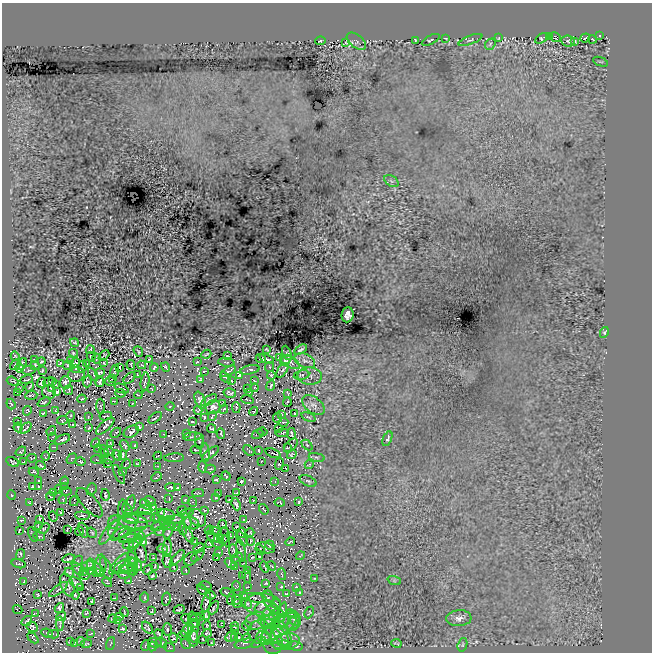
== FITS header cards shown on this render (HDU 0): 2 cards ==
NAXIS1  =                  650
NAXIS2  =                  650

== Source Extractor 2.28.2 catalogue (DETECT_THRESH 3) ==
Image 650 x 650 px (HDU 0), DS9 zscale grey, 1 PNG px = 1 image px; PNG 654 x 654 px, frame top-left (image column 1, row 650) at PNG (2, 3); each listed source drawn as its Kron ellipse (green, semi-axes under 4 px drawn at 4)
Background 226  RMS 6.3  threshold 18.9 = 3 sigma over >= 5 px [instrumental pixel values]
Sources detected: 646; of the 646, the 500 brightest by FLUX_AUTO listed and drawn (146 fainter detections omitted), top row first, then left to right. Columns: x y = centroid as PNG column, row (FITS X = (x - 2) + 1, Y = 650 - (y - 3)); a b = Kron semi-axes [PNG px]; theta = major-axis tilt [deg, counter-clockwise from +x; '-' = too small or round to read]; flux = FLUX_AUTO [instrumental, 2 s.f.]
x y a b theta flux
599 36 3 2 - 390
549 37 3 2 - 430
555 37 6 4 -29 540
446 38 3 2 - 410
499 38 3 2 - 340
542 38 7 4 30 690
585 38 5 2 - 490
592 39 4 2 - 400
415 40 3 2 - 320
431 40 10 4 27 820
470 40 12 4 20 940
320 41 5 2 - 440
356 41 11 6 -39 1200
568 41 7 5 -7 630
575 41 4 3 - 640
346 42 2 2 - 360
490 44 6 4 51 600
600 62 8 2 -21 380
391 181 8 5 -34 1000
347 315 7 6 - 1900
604 332 5 4 - 700
74 342 4 2 - 360
267 349 4 2 - 370
90 350 4 2 - 420
301 350 7 2 33 750
138 351 5 3 - 500
73 353 4 3 - 700
287 353 7 2 -65 340
206 354 5 2 - 530
104 355 6 2 44 380
15 356 5 3 - 430
227 356 4 2 - 330
91 357 5 2 - 410
280 358 3 2 - 350
97 359 5 2 - 390
149 359 3 2 - 400
261 359 5 3 - 590
267 359 8 3 -27 890
35 360 3 2 - 320
286 360 6 4 44 1200
41 361 4 3 - 670
70 361 3 3 - 570
305 361 11 6 -24 1600
197 362 3 2 - 340
226 362 8 3 -8 450
290 362 11 5 -30 1100
60 363 4 3 - 410
75 363 5 3 - 750
86 363 3 2 - 470
104 363 3 2 - 370
15 364 6 2 44 370
22 364 6 3 54 760
35 365 5 4 - 720
131 365 5 2 - 350
142 365 4 3 - 340
67 366 4 3 - 430
82 367 6 2 78 490
119 367 4 2 - 340
154 367 4 3 - 610
166 367 5 2 - 430
270 367 5 4 - 470
19 368 4 4 - 630
76 368 4 3 - 380
29 370 7 4 10 560
250 370 10 3 12 780
282 370 8 4 54 900
42 371 4 2 - 430
114 371 6 3 72 740
204 371 4 2 - 390
228 371 8 3 31 810
100 373 5 3 - 820
76 374 8 7 - 820
93 374 7 2 -60 360
137 375 3 2 - 460
239 375 4 3 - 570
271 375 4 3 - 750
302 375 8 4 9 580
310 376 12 9 -2 1700
112 378 3 2 - 420
130 378 7 2 41 410
226 378 6 2 -39 580
200 379 3 2 - 370
26 380 6 3 18 580
13 381 6 2 -19 480
53 381 4 3 - 470
87 381 6 4 71 710
110 381 5 3 - 450
232 381 3 2 - 320
254 381 2 2 - 330
49 382 6 3 26 340
100 382 5 3 - 560
145 382 9 2 82 960
41 383 5 3 - 690
65 383 6 5 - 1200
56 384 3 3 - 470
271 386 5 3 - 550
30 387 5 2 - 420
19 388 4 2 - 360
51 388 4 2 - 420
247 388 3 3 - 400
255 388 4 3 - 390
122 389 7 2 -23 710
152 389 3 2 - 330
69 390 5 2 - 530
17 392 4 3 - 390
49 392 7 6 - 430
57 392 4 3 - 800
249 392 3 2 - 340
120 393 5 2 - 450
230 393 6 4 -16 870
288 393 4 2 - 420
31 395 6 2 4 510
138 395 4 2 - 400
82 399 4 3 - 480
200 400 9 5 -68 1400
209 400 9 3 32 1000
247 400 6 2 -18 380
114 401 4 3 - 430
44 402 7 3 24 650
287 402 4 2 - 510
11 404 5 4 - 610
132 404 4 2 - 420
223 404 3 2 - 400
313 405 13 7 -38 2000
100 406 7 3 -88 500
170 406 4 3 - 330
213 407 7 6 - 1500
236 407 5 4 - 540
224 409 4 2 - 520
198 410 4 3 - 330
27 411 5 2 - 510
56 411 3 3 - 580
254 411 5 3 - 680
43 413 3 2 - 440
295 414 3 2 - 480
281 415 3 2 - 470
71 416 5 2 - 540
106 416 6 2 9 530
212 416 5 2 - 440
88 417 3 2 - 340
204 417 3 2 - 470
309 417 7 3 -22 450
155 418 8 2 38 570
278 418 5 2 - 370
62 420 5 3 - 610
18 422 3 2 - 350
192 422 3 2 - 340
283 422 5 2 - 430
72 425 2 2 - 320
105 426 11 5 43 1100
18 427 5 3 - 560
139 427 4 3 - 690
26 428 7 2 43 550
89 428 3 2 - 390
278 428 4 3 - 450
212 429 4 2 - 390
51 431 5 2 - 460
131 432 8 5 29 1600
263 432 5 2 - 520
116 433 6 2 44 530
282 433 6 2 7 630
163 434 3 2 - 410
186 434 2 2 - 350
221 434 5 2 - 530
258 434 6 2 32 410
291 434 6 2 -81 590
52 437 4 2 - 410
192 437 9 3 3 610
62 439 8 3 22 890
387 439 8 4 66 1300
199 441 8 4 -82 710
96 443 5 2 - 440
111 443 3 2 - 400
135 445 3 2 - 330
291 445 8 4 48 330
307 445 6 4 -44 450
125 446 6 2 -59 650
54 447 4 2 - 600
287 448 3 2 - 380
98 449 4 3 - 350
196 450 5 2 - 530
249 450 6 3 -45 770
258 450 3 2 - 560
21 451 5 2 - 440
104 452 7 4 -71 850
109 452 5 2 - 390
205 452 9 5 -84 1200
210 453 10 3 37 1000
273 453 8 3 -20 760
292 454 5 3 - 410
117 455 5 4 - 790
123 455 5 2 - 590
45 456 4 4 - 390
158 456 4 2 - 340
317 457 8 4 -10 700
32 458 5 2 - 350
174 458 10 4 3 600
72 459 6 3 49 360
107 459 7 4 2 920
98 460 6 4 -9 580
80 461 5 3 - 680
261 461 2 2 - 330
13 462 7 3 -27 530
24 462 4 2 - 400
107 464 4 2 - 340
126 464 5 2 - 430
137 464 3 3 - 410
279 464 6 2 76 400
41 465 5 3 - 560
309 465 4 3 - 330
158 466 3 2 - 330
203 467 5 2 - 450
210 469 5 3 - 460
286 469 3 2 - 440
34 472 5 3 - 600
123 472 3 2 - 390
119 474 10 3 -62 340
226 476 5 2 - 530
157 477 6 2 41 400
216 480 4 3 - 660
38 481 3 2 - 370
65 481 4 2 - 440
241 481 4 3 - 530
308 481 9 5 -26 800
275 482 4 3 - 360
39 486 3 2 - 470
64 486 3 2 - 360
32 487 4 3 - 510
170 487 5 3 - 770
177 488 3 2 - 360
59 489 4 3 - 540
91 489 6 5 - 600
66 491 6 2 -10 340
53 492 3 3 - 570
198 493 6 2 -3 540
237 493 3 2 - 350
219 494 3 2 - 360
11 495 4 3 - 430
105 495 6 3 -78 550
51 496 4 2 - 560
216 497 4 3 - 380
169 498 3 2 - 350
185 499 3 3 - 500
63 500 4 2 - 440
230 500 3 2 - 510
74 501 5 2 - 350
150 501 6 2 -31 510
253 501 3 2 - 400
193 502 5 3 - 380
299 502 4 3 - 450
29 503 3 2 - 370
90 503 18 7 -50 420
131 503 8 4 77 570
280 503 5 3 - 520
236 504 6 3 -66 1100
146 505 7 4 -40 800
153 507 3 2 - 320
122 508 9 2 82 500
264 509 5 2 - 330
145 510 7 5 2 640
182 510 5 3 - 670
204 510 4 3 - 650
127 511 7 5 -74 760
161 512 3 3 - 510
61 513 4 3 - 510
186 513 7 3 20 600
167 515 8 5 -13 1100
53 516 5 2 - 370
82 516 7 4 -4 660
140 518 15 5 3 800
155 518 4 2 - 340
198 518 10 7 -51 2400
40 519 4 2 - 460
131 519 8 5 -1 1000
176 519 8 2 9 560
21 520 4 2 - 370
243 520 3 2 - 360
168 521 4 3 - 660
187 521 8 3 -73 850
114 522 7 5 55 740
134 522 14 8 -12 3100
165 523 6 4 88 780
192 523 8 6 -21 660
223 525 4 2 - 510
38 526 3 2 - 400
157 526 6 4 19 670
170 526 5 2 - 460
176 526 3 2 - 330
237 526 3 2 - 470
122 527 15 9 27 2100
44 528 6 4 42 510
67 529 3 2 - 340
183 529 6 2 -76 590
19 530 4 2 - 410
83 530 8 3 -73 480
209 530 5 3 - 360
79 531 4 2 - 530
216 531 6 3 -12 500
109 532 14 4 54 1500
159 532 5 2 - 400
168 532 6 2 66 500
92 533 5 3 - 400
120 533 11 4 33 690
139 533 16 5 15 2300
242 533 5 3 - 760
250 533 4 3 - 390
33 534 8 2 -67 460
127 535 9 6 26 1400
188 535 8 3 -61 1200
223 535 8 6 80 400
230 535 3 2 - 350
39 536 6 2 -12 530
140 538 6 2 66 420
219 538 5 2 - 380
129 539 10 4 12 1000
242 539 8 4 -60 540
215 540 10 5 -49 1100
226 541 6 2 -65 360
251 541 4 2 - 400
143 542 3 2 - 360
195 542 3 2 - 360
290 542 5 2 - 410
135 543 9 3 50 650
210 543 4 2 - 340
128 544 6 4 32 450
270 545 5 3 - 700
167 548 9 4 87 1200
199 548 6 2 27 490
265 548 10 5 -13 1100
162 549 5 3 - 1000
260 549 5 2 - 500
233 551 7 3 -83 790
241 551 11 4 -80 700
141 553 10 5 -73 570
218 553 4 2 - 370
20 554 5 3 - 600
198 555 8 3 42 510
300 556 5 2 - 410
217 557 3 2 - 470
259 557 2 2 - 340
132 558 7 4 -75 530
154 558 4 3 - 410
177 558 10 3 48 920
237 558 6 2 31 530
252 558 3 2 - 320
69 559 6 3 15 800
191 559 7 5 42 810
77 561 6 2 44 360
167 561 7 5 -82 870
230 563 6 4 -40 530
19 564 7 2 -15 530
91 564 6 4 -74 480
119 564 13 4 48 1000
243 564 4 2 - 460
101 565 11 5 87 1400
133 565 6 5 - 740
87 566 6 4 20 740
125 566 12 6 27 1500
138 566 5 4 - 630
271 566 5 2 - 330
155 567 4 2 - 380
174 567 3 2 - 330
235 567 4 2 - 450
265 567 6 2 -58 360
106 568 12 5 -71 630
78 569 7 3 -50 430
133 569 6 4 -69 710
98 570 7 5 -49 860
127 570 9 4 -16 900
148 570 5 3 - 520
84 571 4 3 - 760
186 571 3 2 - 330
248 571 4 2 - 350
69 572 5 4 - 830
91 572 3 2 - 400
96 573 3 3 - 430
282 574 6 2 -75 360
84 575 5 2 - 510
123 575 6 3 -12 550
152 576 4 2 - 450
242 576 3 2 - 450
247 576 7 3 -79 370
315 578 4 2 - 400
128 580 3 2 - 350
394 580 7 4 -19 550
24 582 3 2 - 430
107 582 5 3 - 410
76 583 7 4 -34 1200
266 583 3 3 - 440
67 585 12 6 -69 1500
205 586 6 2 -12 530
236 586 5 3 - 330
81 587 4 2 - 390
247 587 3 2 - 330
281 587 3 2 - 410
296 587 3 3 - 420
58 589 11 3 37 830
202 589 5 3 - 410
227 592 7 3 -16 750
299 593 3 2 - 390
286 594 3 2 - 340
38 595 3 2 - 360
75 595 4 3 - 620
210 595 5 3 - 880
243 595 4 3 - 600
145 597 5 3 - 470
115 598 4 3 - 410
231 598 6 2 75 570
254 598 12 4 -10 950
268 598 8 5 -82 1000
166 599 6 3 79 590
236 600 5 2 - 330
92 601 4 3 - 440
206 603 10 3 76 1500
238 603 4 4 - 680
247 604 6 5 - 590
276 604 5 2 - 570
263 605 18 11 -5 4700
272 607 9 4 -40 670
59 608 5 4 - 830
214 608 7 2 61 670
17 609 5 3 - 390
179 610 5 3 - 620
152 611 3 2 - 420
267 611 12 9 -11 3100
124 612 5 2 - 430
282 612 10 4 76 1600
309 612 6 2 66 370
36 613 4 2 - 340
86 613 4 2 - 480
291 614 6 2 -10 600
206 615 4 2 - 470
61 616 5 3 - 710
120 616 4 3 - 400
277 616 8 7 - 1400
201 617 4 2 - 390
195 618 5 4 - 450
459 618 12 8 4 2500
113 619 4 2 - 340
186 619 5 3 - 380
294 619 8 5 -57 1100
27 621 6 2 37 680
117 621 3 2 - 390
256 621 10 8 28 2600
274 621 16 7 1 3300
268 622 13 7 -81 3300
289 623 10 6 -13 1500
294 623 8 6 58 1000
60 624 7 2 88 560
194 624 5 4 - 690
207 625 4 3 - 350
221 625 4 2 - 350
235 626 4 3 - 530
247 626 5 2 - 480
32 627 6 5 - 1300
193 627 15 5 -87 1300
279 627 21 8 35 4300
147 628 7 4 -51 620
123 629 3 3 - 520
167 630 6 4 -87 750
188 630 8 5 49 1000
234 630 3 2 - 360
260 632 12 12 - 3400
47 633 6 2 -22 400
207 633 4 2 - 520
54 634 5 3 - 370
91 634 3 2 - 320
159 634 5 3 - 740
282 634 15 7 -61 2800
182 635 4 3 - 380
277 635 14 7 -44 2700
231 637 6 4 28 870
239 637 2 2 - 390
33 638 6 2 -44 510
173 638 5 3 - 490
193 638 8 5 -85 1300
235 638 3 2 - 490
247 638 5 4 - 870
264 638 8 6 -32 1400
203 640 3 2 - 370
70 641 4 2 - 370
81 641 4 3 - 600
272 641 13 10 -77 2800
258 642 8 3 32 850
286 642 14 8 11 2200
74 643 4 2 - 320
155 643 7 4 -9 840
161 643 6 3 -38 750
211 643 3 2 - 430
396 643 5 2 - 340
86 644 5 2 - 460
111 644 6 2 69 400
186 644 5 2 - 350
244 644 10 5 14 860
145 645 5 2 - 330
282 645 9 3 5 670
462 645 7 4 73 690
152 646 5 3 - 410
296 646 7 4 -12 580
169 647 5 4 - 420
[146 fainter detections neither listed nor drawn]